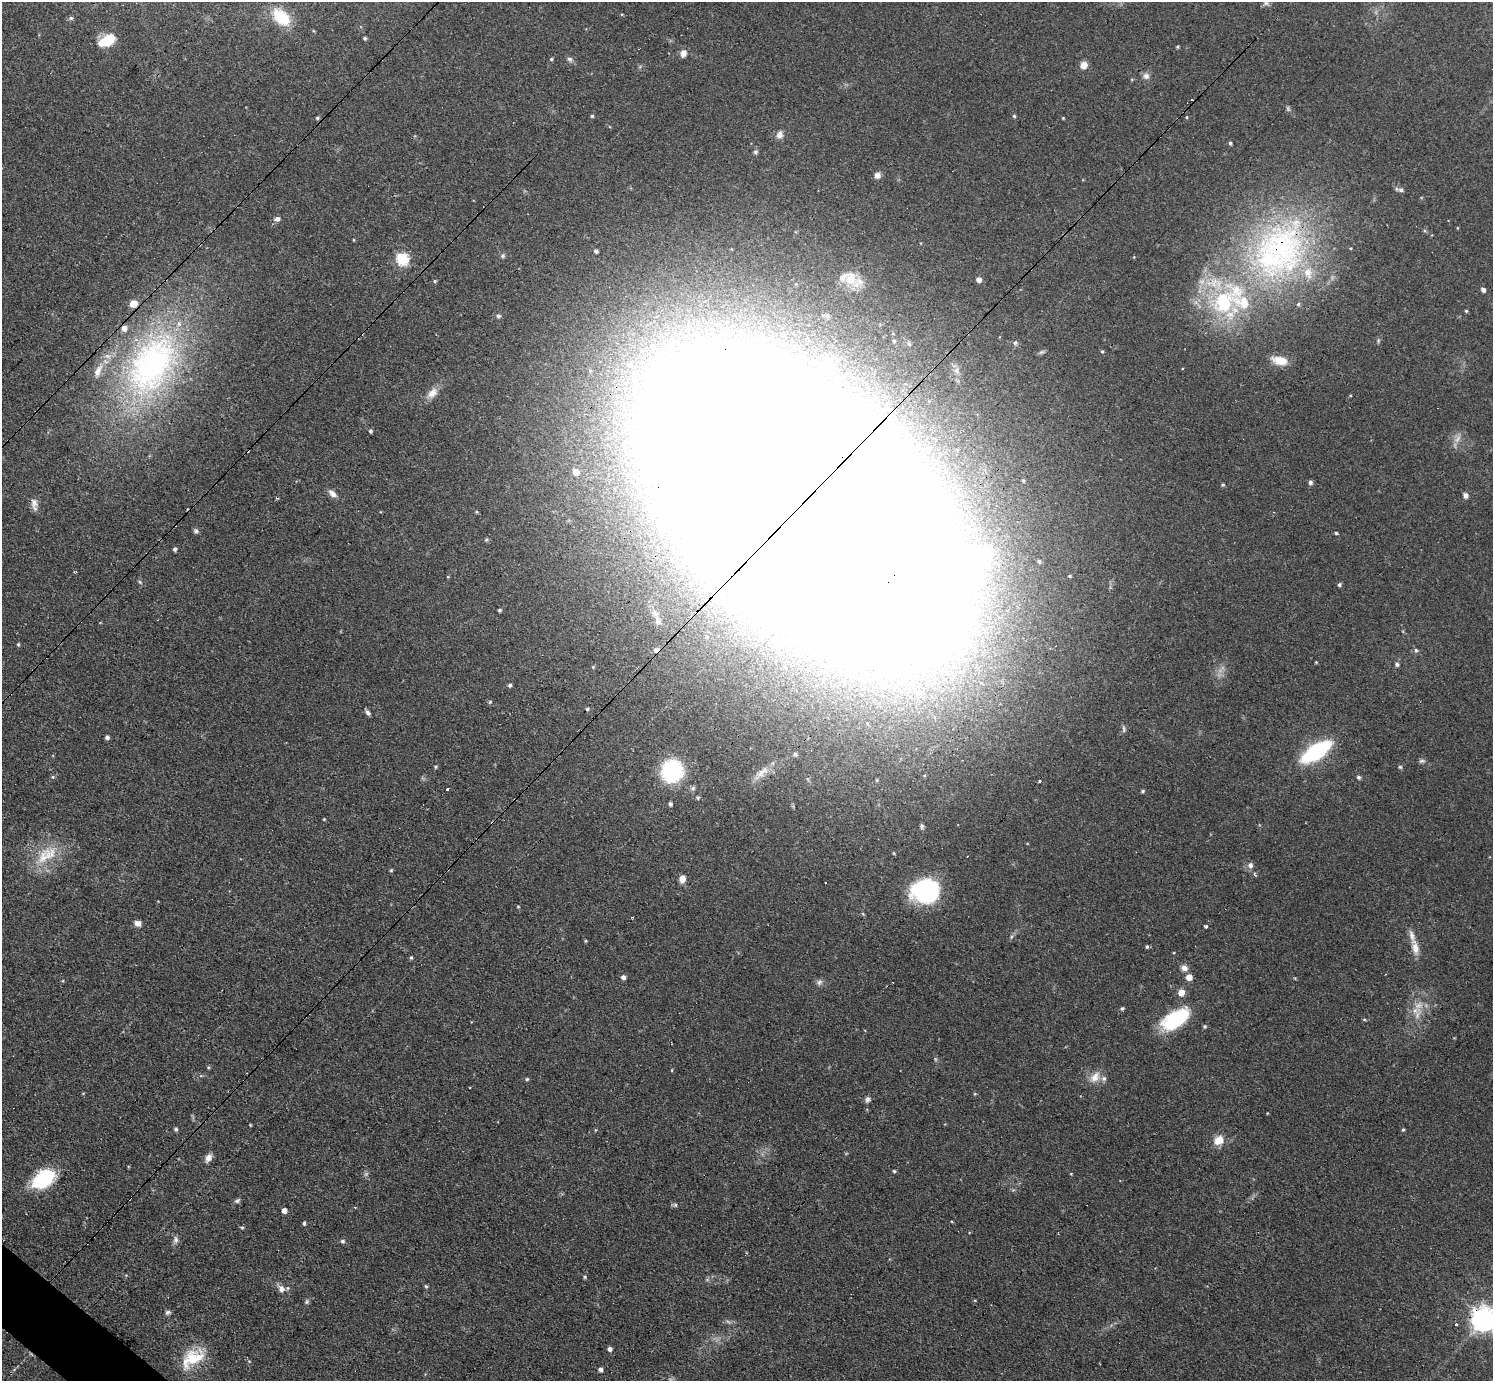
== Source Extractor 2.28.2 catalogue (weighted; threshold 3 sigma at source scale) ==
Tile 7 of 4 x 4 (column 3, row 2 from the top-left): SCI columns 3039-4529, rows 3080-4458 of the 6141 x 6138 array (HDU 1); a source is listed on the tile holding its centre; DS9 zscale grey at full resolution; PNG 1495 x 1383 px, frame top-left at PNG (2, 2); no overlay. Shown black and unused: <1% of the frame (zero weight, under 3 of 4 exposures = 1% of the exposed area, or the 3 px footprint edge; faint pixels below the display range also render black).
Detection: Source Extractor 2.28.2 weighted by HDU 2 'WHT'; one run over the whole footprint, this tile lists its part. Background 0.116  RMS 0.007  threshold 0.0315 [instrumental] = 3 sigma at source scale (4.5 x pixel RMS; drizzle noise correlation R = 1.50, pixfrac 1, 0.05/0.05 arcsec/px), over >= 5 px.
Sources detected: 172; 3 too faint to see at this stretch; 6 inside a brighter object's white glare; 2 cosmic-ray / hot-pixel residue — not listed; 12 inside a brighter listed object's ellipse — not listed separately; the other 149 listed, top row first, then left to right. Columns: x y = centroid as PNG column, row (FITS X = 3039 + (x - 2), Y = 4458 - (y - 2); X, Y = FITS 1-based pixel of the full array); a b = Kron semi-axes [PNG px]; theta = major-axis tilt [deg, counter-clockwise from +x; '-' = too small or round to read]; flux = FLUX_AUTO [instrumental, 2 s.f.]
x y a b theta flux
1266 3 8 6 53 1.8
281 17 27 16 -44 20
71 18 6 5 - 1.2
365 38 4 4 - 1.1
107 40 19 10 30 17
1177 47 3 3 - 0.8
683 53 9 7 69 3.8
551 59 4 4 - 0.91
570 59 8 6 -32 1.9
1084 65 5 5 - 9.7
1146 76 8 8 - 3
592 116 4 4 - 0.92
1014 116 4 4 - 0.92
1186 117 5 3 - 0.56
317 118 5 4 - 0.96
779 134 10 8 74 3.5
1230 143 5 4 - 1.2
755 152 6 5 - 1.5
877 175 7 7 - 3.3
1401 190 8 6 -11 2
277 219 6 6 - 2.4
1281 247 83 71 -75 200
596 251 4 3 - 1.8
503 256 6 6 - 1.4
1134 257 3 3 - 0.52
402 259 6 6 - 80
850 279 20 16 87 14
979 280 5 5 - 4.4
435 281 5 4 - 0.9
1483 290 5 4 - 2.5
1224 302 46 30 67 75
1466 311 4 3 - 0.82
498 316 5 5 - 1.6
1378 341 6 4 73 0.98
1015 343 6 5 - 1.6
909 344 6 5 - 1.1
1102 351 4 4 - 0.79
1280 361 16 8 -14 11
828 362 16 11 53 9
152 364 95 59 61 210
776 364 5 4 - 1.3
956 370 9 6 -84 2.7
432 393 16 10 45 6.3
370 431 4 3 - 1.4
658 463 8 8 - 3.8
576 472 5 5 - 5.9
1310 482 5 5 - 1.8
1223 485 4 4 - 0.86
332 493 11 6 -41 3.9
1465 495 7 6 - 2.3
34 503 12 10 -79 4.4
804 506 203 79 -42 15000
196 531 7 6 - 1.6
1336 533 3 3 - 0.89
486 540 5 4 - 1
175 549 4 4 - 1.5
1039 561 5 4 - 1.3
75 571 4 2 - 0.83
1070 576 4 3 - 0.82
448 577 4 3 - 0.52
140 582 6 4 -45 1
1339 585 4 4 - 1.4
499 610 4 4 - 1.1
655 613 13 7 -45 4.1
706 637 6 4 -23 1.1
18 644 4 4 - 0.83
657 650 6 5 - 4.3
1416 650 5 5 - 1.3
1316 662 4 4 - 0.55
1397 664 6 5 - 1.5
593 667 5 4 - 0.78
510 685 4 4 - 1.5
918 693 9 8 - 3.6
490 702 5 4 - 0.83
587 709 4 4 - 0.92
368 713 7 5 -52 1.9
107 737 4 4 - 1.9
1316 751 23 10 34 88
795 754 5 4 - 1.5
1421 761 8 5 17 1.4
436 767 4 3 - 0.83
1400 767 5 5 - 0.96
672 771 17 16 - 67
761 773 15 9 49 5.8
53 777 5 3 - 0.75
1358 777 5 5 - 1.4
877 780 4 4 - 0.67
1039 781 4 3 - 1.2
693 788 7 5 43 1.4
448 789 3 3 - 2.6
1143 791 5 4 - 1
698 798 5 5 - 0.96
670 804 4 4 - 1.7
324 819 3 3 - 0.59
922 826 7 5 90 1.4
894 853 4 3 - 0.71
46 855 37 17 35 23
1250 865 7 6 - 2.9
391 870 5 4 - 0.76
682 879 7 6 - 5.4
825 883 3 2 - 0.73
926 891 25 22 4 83
518 906 5 3 - 0.58
632 917 3 2 - 0.86
137 923 8 7 - 3.4
1205 927 3 3 - 2.8
585 941 3 3 - 0.73
1147 947 5 4 - 1
1415 948 15 9 -85 6.5
411 958 5 4 - 0.97
1184 968 9 7 -14 3.4
623 977 5 5 - 2.4
1189 977 5 5 - 7.2
819 982 8 7 - 2.2
1181 993 5 5 - 8.2
1122 1009 5 4 - 1.1
1415 1010 11 8 -70 5.1
1177 1019 28 17 30 45
1364 1019 5 3 - 0.71
1205 1026 5 5 - 0.96
208 1067 5 3 - 0.76
672 1070 4 3 - 0.57
1095 1077 17 11 49 7.6
527 1079 5 4 - 0.87
867 1099 6 5 - 2.4
250 1125 3 3 - 0.6
176 1129 5 4 - 1.4
1403 1130 5 4 - 0.91
1219 1140 10 8 41 10
208 1158 10 7 59 4.2
894 1171 4 4 - 0.9
43 1179 26 16 33 39
237 1201 8 5 34 1.6
675 1204 7 4 20 1.2
284 1210 5 4 - 4.6
304 1223 5 4 - 1.1
242 1228 5 4 - 0.92
176 1240 10 7 -90 2.7
342 1241 6 5 - 1.4
585 1277 5 3 - 0.79
426 1287 4 4 - 0.98
281 1289 8 8 - 3.8
307 1302 7 5 48 1.3
168 1312 7 5 31 1.5
1484 1319 8 8 - 700
1456 1324 3 3 - 1.3
610 1349 5 5 - 2.5
192 1358 31 18 32 24
600 1369 4 4 - 2.3
Overlapping masked pixels (flux is a lower limit): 4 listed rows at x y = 1281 247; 804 506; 657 650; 1484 1319
Isophote crosses this tile's border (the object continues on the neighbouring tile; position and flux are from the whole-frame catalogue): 3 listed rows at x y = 1266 3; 804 506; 1484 1319